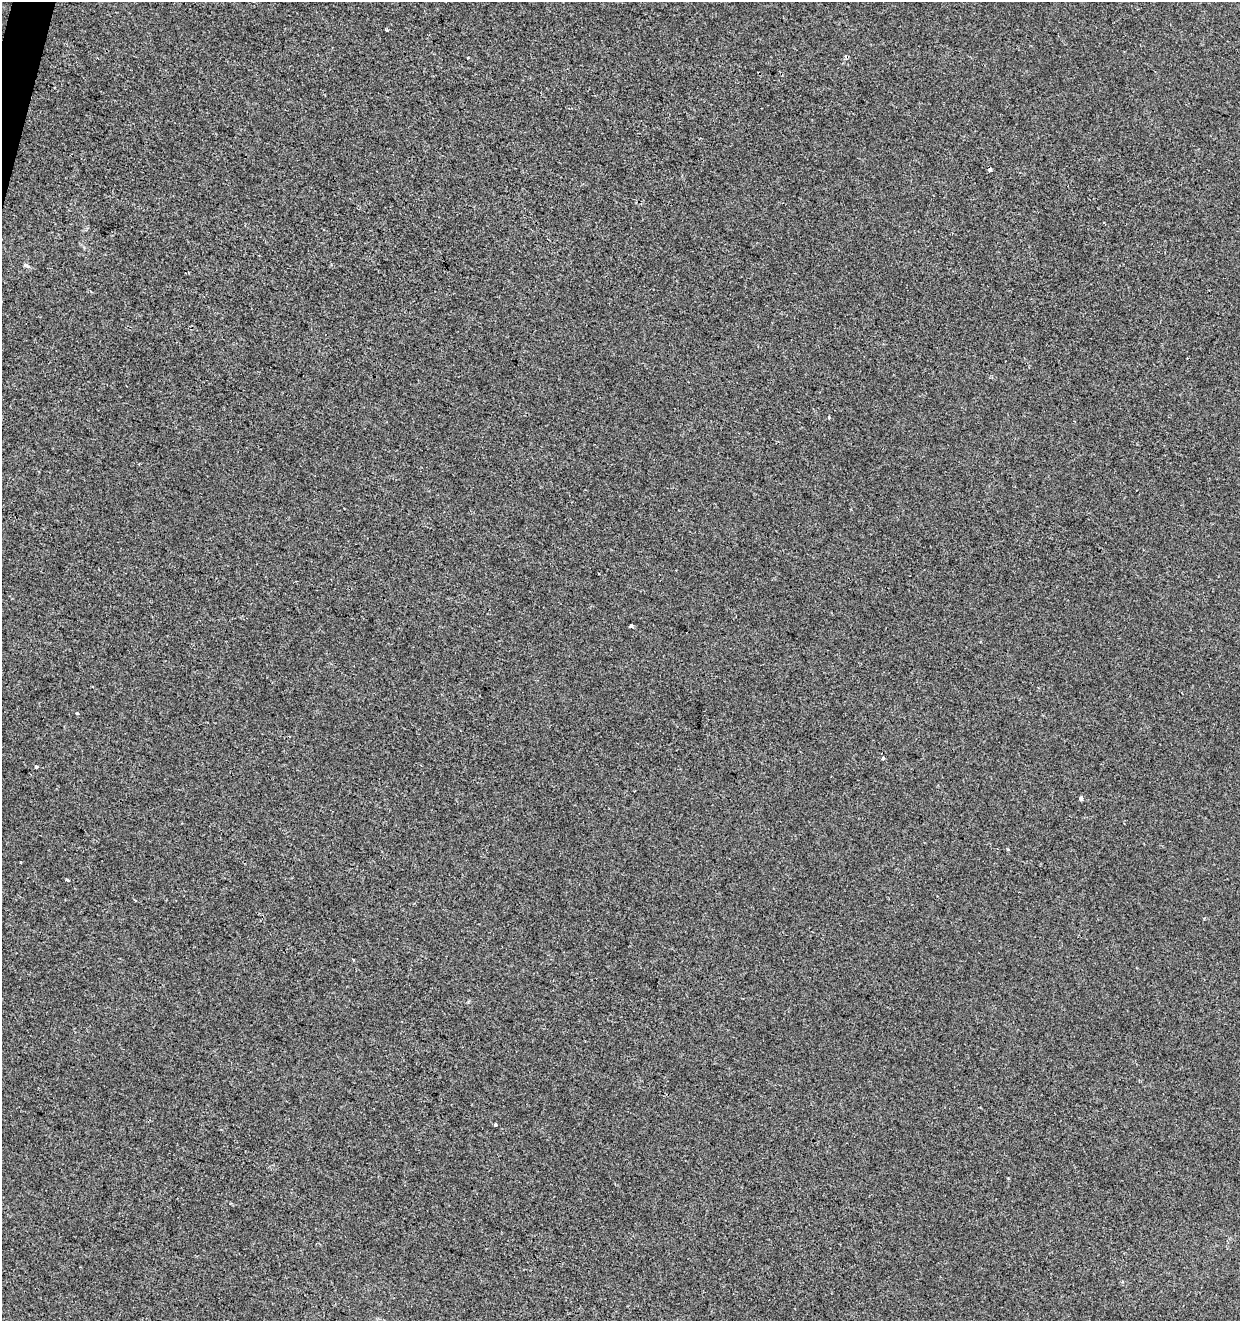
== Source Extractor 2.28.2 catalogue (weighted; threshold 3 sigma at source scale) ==
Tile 11 of 4 x 4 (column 3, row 3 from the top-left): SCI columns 2696-3933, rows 1328-2646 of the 5452 x 5285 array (HDU 1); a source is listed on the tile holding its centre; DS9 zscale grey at full resolution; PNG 1242 x 1323 px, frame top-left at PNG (2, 2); no overlay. Shown black and unused: <1% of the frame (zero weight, under 2 of 3 exposures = <1% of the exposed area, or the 3 px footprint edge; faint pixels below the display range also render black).
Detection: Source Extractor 2.28.2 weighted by HDU 2 'WHT'; one run over the whole footprint, this tile lists its part. Background -3.79e-04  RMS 0.0041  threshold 0.0187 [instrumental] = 3 sigma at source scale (4.5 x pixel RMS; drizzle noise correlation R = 1.50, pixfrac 1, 0.0396/0.0396 arcsec/px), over >= 5 px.
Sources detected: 10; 1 cosmic-ray / hot-pixel residue — not listed; the other 9 listed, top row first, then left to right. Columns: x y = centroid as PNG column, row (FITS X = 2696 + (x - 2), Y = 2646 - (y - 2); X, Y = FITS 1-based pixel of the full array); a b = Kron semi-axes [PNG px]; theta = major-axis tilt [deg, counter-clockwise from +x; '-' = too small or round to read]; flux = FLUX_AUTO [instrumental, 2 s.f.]
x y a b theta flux
387 30 3 3 - 0.69
631 626 4 3 - 1.8
77 713 4 3 - 0.39
883 758 3 3 - 3.7
36 766 3 3 - 0.93
1081 798 4 3 - 3.9
1008 850 3 3 - 0.49
67 880 3 3 - 2.4
495 1125 4 3 - 0.56